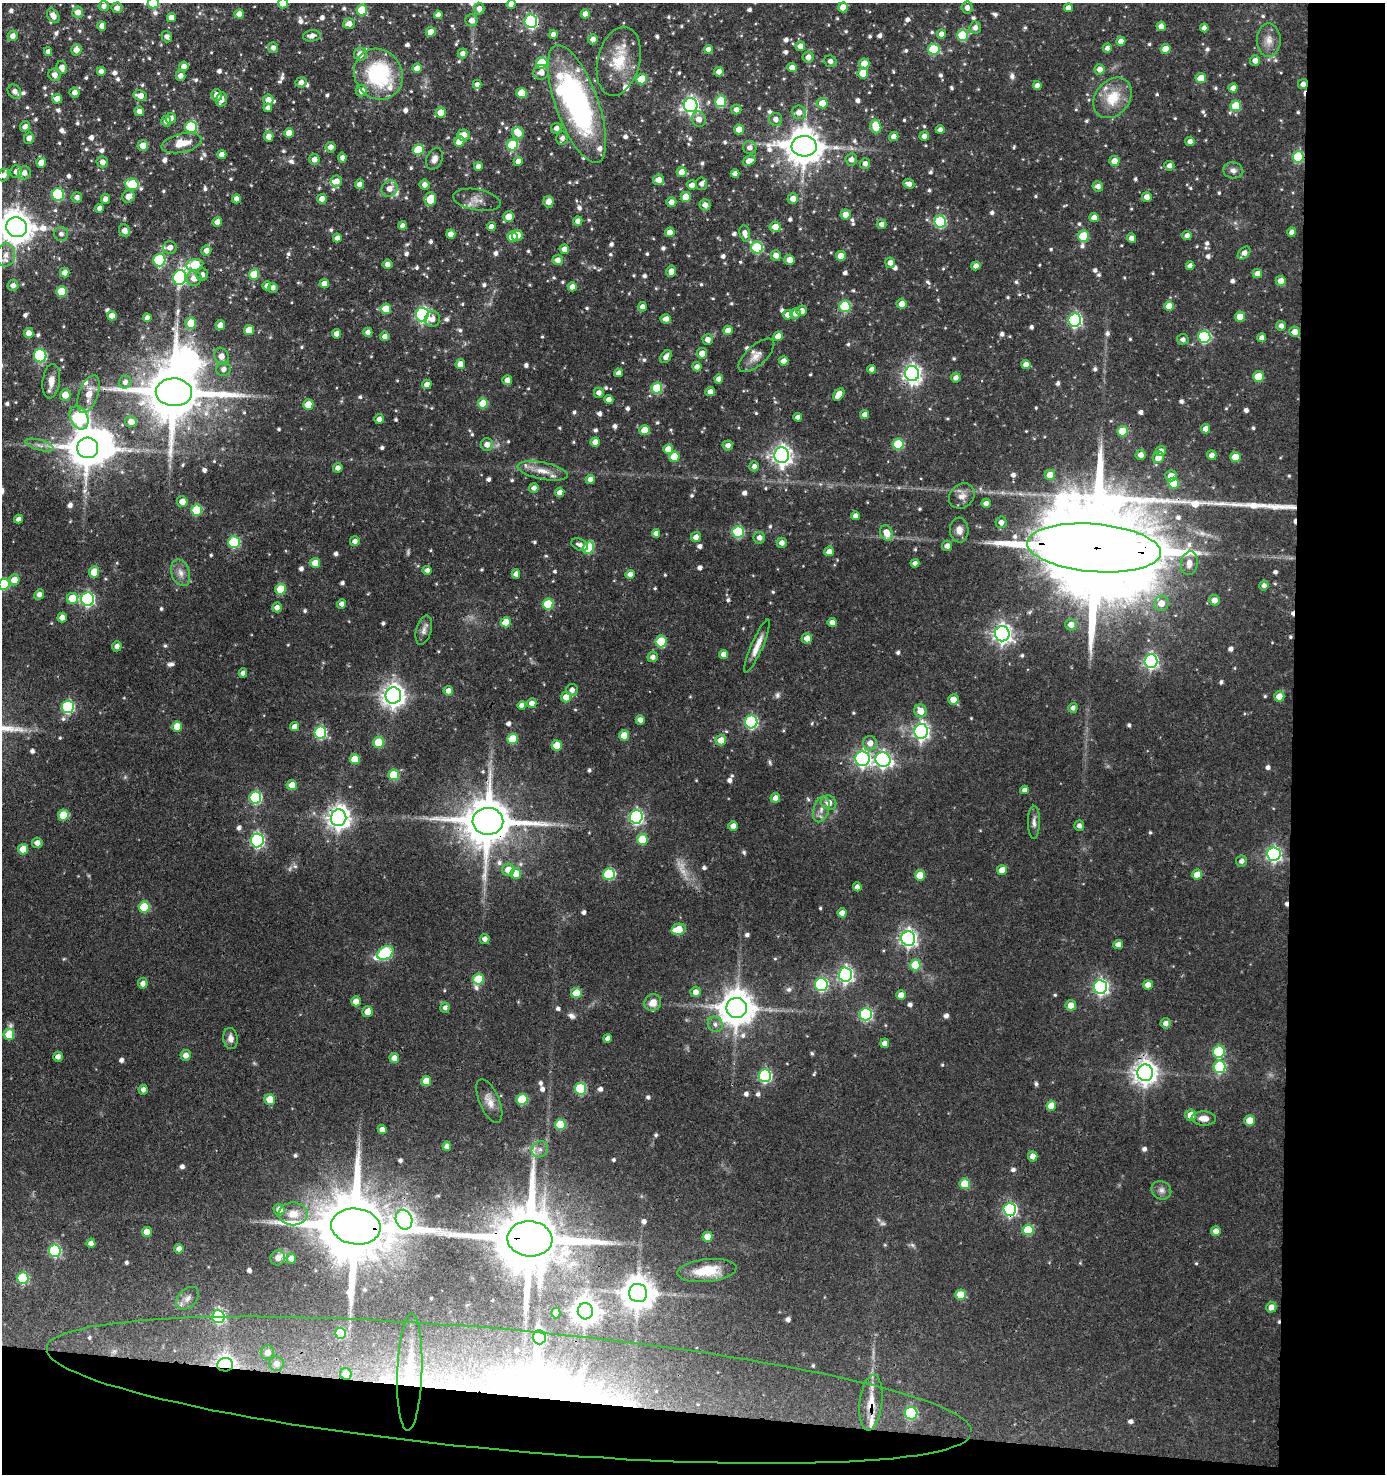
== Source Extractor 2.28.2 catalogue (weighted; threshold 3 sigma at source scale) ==
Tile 9 of 3 x 3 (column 3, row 3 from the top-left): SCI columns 2955-4337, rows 1-1472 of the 4440 x 4417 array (HDU 1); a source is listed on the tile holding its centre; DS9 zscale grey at full resolution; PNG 1387 x 1476 px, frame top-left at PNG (2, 3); each listed source drawn as its Kron ellipse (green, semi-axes under 4 px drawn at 4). Shown black and unused: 11% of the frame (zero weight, under 3 of 4 exposures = <1% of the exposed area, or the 3 px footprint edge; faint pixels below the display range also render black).
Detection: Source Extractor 2.28.2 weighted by HDU 2 'WHT'; one run over the whole footprint, this tile lists its part. Background 0.102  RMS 0.0042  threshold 0.0191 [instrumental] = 3 sigma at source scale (4.5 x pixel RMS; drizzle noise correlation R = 1.50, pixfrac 1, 0.05/0.05 arcsec/px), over >= 5 px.
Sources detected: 909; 3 too faint to see at this stretch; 7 inside a brighter object's white glare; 4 cosmic-ray / hot-pixel residue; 1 long thin detection or spike segment (spike, bleed or trail) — neither listed nor drawn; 19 inside a brighter listed object's ellipse — not listed separately; of the other 875, all 500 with FLUX_AUTO >= 1.83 (the completeness limit of this list) listed and drawn (375 fainter detections not listed), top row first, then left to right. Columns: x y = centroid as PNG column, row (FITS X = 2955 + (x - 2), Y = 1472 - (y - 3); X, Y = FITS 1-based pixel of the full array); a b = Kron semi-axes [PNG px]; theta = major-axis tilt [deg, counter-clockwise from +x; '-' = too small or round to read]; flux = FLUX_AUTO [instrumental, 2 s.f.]
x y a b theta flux
153 3 5 5 - 22
283 3 5 5 - 5.6
511 4 5 4 - 2.9
104 6 5 5 - 2.2
843 7 5 5 - 5.6
967 7 6 5 - 2.6
117 8 5 5 - 2.4
1068 8 4 4 - 2.7
479 9 6 5 - 2.7
362 10 5 5 - 15
78 12 5 5 - 3
239 14 5 4 - 3.3
585 14 4 4 - 3.5
438 15 4 4 - 2
53 16 8 5 -57 3.1
171 17 4 4 - 4
471 20 6 6 - 3
531 21 6 6 - 76
349 24 6 5 - 3.1
102 26 4 4 - 2.8
1161 26 4 4 - 3.8
975 28 6 5 - 2.6
1204 28 4 4 - 2.2
431 32 5 5 - 5.5
553 34 4 4 - 2.3
941 34 4 4 - 2.7
962 35 5 5 - 23
13 36 5 5 - 2.7
312 36 9 5 9 2.5
167 37 6 5 - 2
593 39 5 4 - 2.6
1269 40 17 12 -90 4.5
1121 41 4 4 - 2.8
800 46 5 4 - 3.6
273 48 5 5 - 2.2
1107 48 4 4 - 1.9
708 49 4 4 - 2.4
934 49 6 5 - 25
1165 49 5 5 - 6.8
76 50 6 5 - 3.3
48 52 4 4 - 2.3
463 53 5 5 - 1.9
360 54 6 6 - 4.5
808 57 5 5 - 2.6
619 61 35 21 76 15
830 61 6 5 - 2.4
1255 61 5 5 - 2.8
542 63 5 5 - 21
864 64 5 5 - 8
184 66 5 4 - 3.2
62 68 7 5 -76 3.2
417 68 4 4 - 4
792 68 5 4 - 4.1
1100 69 5 5 - 3.2
101 71 4 4 - 2.2
541 72 8 7 - 3.1
719 72 5 4 - 3.3
863 73 5 5 - 7.6
378 74 26 23 -59 42
55 75 6 6 - 3
181 76 5 5 - 2.5
1201 78 5 5 - 6.7
642 79 5 5 - 16
301 82 5 5 - 2.2
477 84 4 4 - 2.2
1303 84 5 5 - 2.3
1037 85 4 4 - 2.5
1233 88 4 4 - 3.2
14 91 7 6 - 2.1
361 91 6 5 - 3.5
75 92 5 5 - 2.5
522 93 5 5 - 12
217 95 6 5 - 3.5
140 96 7 5 -9 3.9
1113 98 22 17 52 13
57 99 5 5 - 3.9
221 99 7 5 72 3.3
268 100 5 5 - 3
721 101 5 5 - 25
822 103 5 5 - 6.5
577 104 62 21 -70 110
691 105 7 7 - 150
1236 106 5 5 - 15
268 108 4 4 - 1.9
736 109 5 5 - 2.5
139 111 5 4 - 2.5
441 112 5 5 - 6.1
799 112 7 7 - 3.8
171 118 5 5 - 2.7
699 119 8 7 - 3.5
776 119 6 6 - 2.5
166 121 5 5 - 2.5
25 126 5 5 - 2.1
876 126 7 5 -75 11
191 127 6 6 - 40
556 128 5 5 - 2.2
739 129 5 5 - 5.6
940 130 4 4 - 2.1
289 133 5 4 - 4.7
518 133 6 6 - 5.3
464 135 6 5 - 3.4
894 136 5 4 - 3.1
924 136 5 5 - 2.5
269 137 5 4 - 3.3
29 138 5 5 - 2.4
562 138 6 6 - 2.2
459 141 5 5 - 6.3
1190 141 5 4 - 2.3
182 143 20 9 12 9
143 145 5 5 - 4.9
512 145 6 5 - 25
804 146 12 10 -3 1100
330 147 5 5 - 2.7
750 148 7 6 - 2.3
418 150 5 5 - 17
222 155 4 4 - 3.1
1298 157 5 5 - 29
342 158 5 4 - 2
314 159 5 5 - 2.9
434 159 11 8 65 2.4
851 159 6 5 - 2.6
518 161 5 4 - 3.5
749 161 6 5 - 3.9
1114 161 5 5 - 4.5
102 162 6 5 - 2.7
41 163 5 5 - 5.6
865 164 5 5 - 2.1
478 166 4 4 - 2.8
1169 166 5 4 - 2.2
1233 170 10 8 -12 2.2
16 172 6 6 - 2.2
682 172 5 5 - 4.7
24 173 6 6 - 2.5
735 174 4 4 - 2.2
4 175 6 5 - 2.4
659 180 5 5 - 3.9
336 181 5 5 - 3.3
132 184 7 5 -15 24
359 184 5 4 - 2.6
701 184 6 5 - 2
909 184 6 4 -23 2.5
425 185 5 5 - 2.5
692 185 5 4 - 2.8
1098 186 5 5 - 2.3
389 189 8 7 - 3.8
58 194 6 6 - 39
128 196 6 6 - 3.9
77 197 5 5 - 2
686 197 5 5 - 8.3
1147 197 5 5 - 2.7
105 199 5 4 - 3.3
236 199 4 4 - 2.8
322 199 5 4 - 3.1
430 199 7 6 - 11
793 199 5 5 - 3.3
477 200 24 10 -10 4.6
549 202 6 5 - 3.1
671 202 5 5 - 3.1
705 205 6 5 - 2.6
100 208 4 4 - 2.6
845 214 5 5 - 4.4
508 217 5 5 - 5.6
1094 218 5 4 - 3.4
578 221 5 4 - 2.5
940 221 6 6 - 40
217 222 5 5 - 4.2
881 224 5 4 - 2.2
402 225 4 4 - 2.1
17 227 10 10 - 840
491 227 4 4 - 2.8
775 227 5 5 - 4.9
124 231 6 5 - 3.5
670 232 5 4 - 4.6
1292 232 5 4 - 2.5
745 233 8 5 -77 2.9
61 234 7 7 - 2
451 234 4 4 - 4.4
517 235 5 5 - 4.1
1187 235 4 4 - 2.1
1083 236 5 5 - 19
512 237 5 5 - 11
337 238 4 4 - 2.4
1131 238 4 4 - 2.8
170 248 6 6 - 3.2
757 248 6 6 - 37
564 249 5 4 - 3.6
206 251 5 5 - 3
1244 253 7 5 45 3.2
6 255 11 9 83 4.1
776 255 5 5 - 3
841 256 5 5 - 6.3
159 260 6 6 - 40
558 260 5 5 - 2.7
790 260 5 5 - 4
890 263 5 5 - 2.4
387 264 5 5 - 2.5
195 265 8 6 14 16
976 266 4 4 - 2.4
1190 266 4 4 - 2.3
671 271 6 4 74 3.5
65 272 5 5 - 3.2
254 274 5 5 - 15
1257 274 5 4 - 3.8
202 275 6 6 - 2.2
180 277 7 6 - 85
194 278 7 7 - 4
1281 281 5 5 - 4.4
324 284 4 4 - 3.7
13 285 5 5 - 2.2
267 286 4 4 - 2.2
572 287 4 4 - 3.3
273 288 5 5 - 1.9
62 291 5 5 - 15
901 304 5 5 - 4.2
845 306 6 5 - 30
1169 306 5 5 - 6.4
642 307 5 4 - 2.1
386 309 5 5 - 7.9
802 311 5 5 - 3.4
795 313 5 5 - 2.9
422 314 7 6 - 94
788 315 5 4 - 3.6
112 316 5 4 - 3.9
1240 317 5 5 - 7.2
147 318 4 4 - 2.5
433 319 8 7 - 2.6
666 319 5 4 - 2.8
1075 320 6 6 - 85
191 323 6 5 - 8.9
220 325 5 4 - 3.6
1281 326 5 5 - 2.2
249 330 5 5 - 7
728 330 4 4 - 4.2
368 332 4 4 - 2.6
1295 332 5 5 - 4
29 333 5 5 - 3.9
337 334 4 4 - 3.6
385 336 5 4 - 2.4
778 336 5 4 - 4.5
1204 337 6 6 - 46
1262 338 4 4 - 2
1183 339 6 5 - 1.9
708 340 5 5 - 2.7
702 353 5 5 - 3.8
756 355 22 10 43 4.2
40 356 6 6 - 45
221 356 9 7 -71 4.5
666 357 7 5 55 3.1
784 361 5 4 - 3.3
460 364 5 5 - 4.5
1026 364 4 4 - 3.2
697 367 4 4 - 2.4
223 369 7 7 - 2.7
872 369 4 4 - 2.4
619 373 4 4 - 2.3
912 374 7 7 - 210
1258 377 5 5 - 12
956 378 5 5 - 2
719 379 4 4 - 3.4
507 380 5 5 - 2.8
51 381 17 8 83 4.8
125 382 6 6 - 1.9
427 384 5 4 - 2.6
657 388 5 5 - 23
174 392 18 14 -2 3300
710 392 5 4 - 2.5
599 393 5 5 - 2.3
88 394 20 9 69 7.5
839 394 7 4 53 6.8
65 395 6 5 - 6.4
609 399 5 4 - 2.4
483 403 5 5 - 10
308 405 5 5 - 8.4
865 414 4 4 - 3.7
798 417 4 4 - 2.4
79 418 12 8 -66 66
379 419 5 5 - 2.4
131 422 6 5 - 4.5
1206 429 4 4 - 3.8
645 430 5 5 - 8.1
1122 431 5 5 - 13
595 442 5 4 - 4.1
898 444 5 5 - 24
40 445 15 5 -16 2.4
487 445 6 6 - 3
728 445 5 5 - 2.2
88 448 10 10 - 1300
668 449 5 5 - 6
1161 451 5 5 - 3
782 455 8 7 - 240
1141 455 5 5 - 3.1
1212 455 5 4 - 2.8
674 457 5 5 - 11
1158 457 6 5 - 4.4
1235 457 5 5 - 6.8
754 466 5 5 - 2.1
338 468 5 4 - 2.5
543 471 26 8 -11 5.6
1050 475 5 5 - 6.4
1171 476 5 5 - 4.7
590 479 4 4 - 3.1
1174 483 5 5 - 11
534 488 5 4 - 2.1
560 492 5 4 - 3.3
962 496 14 11 43 3.7
182 502 5 5 - 4.1
986 503 5 4 - 2
197 510 5 5 - 24
856 516 4 4 - 2.8
19 519 4 4 - 2.2
1001 522 6 5 - 2.4
959 530 12 9 -86 3.5
738 532 6 5 - 34
656 533 4 4 - 2.4
887 533 8 6 -66 5.9
696 537 5 5 - 2.8
759 538 6 5 - 2.7
355 541 5 5 - 2.3
234 542 6 5 - 33
782 543 5 5 - 2.6
580 545 9 5 -23 2
947 546 5 5 - 2.4
588 548 6 5 - 22
1094 548 67 24 -5 21000
829 551 5 5 - 2.8
315 563 5 5 - 5.7
915 563 4 4 - 2
1189 563 12 8 81 3.4
427 570 4 4 - 1.8
94 572 6 5 - 7.9
181 573 14 9 -72 3.4
516 574 4 4 - 2.7
630 574 4 4 - 2.4
14 580 5 5 - 5
4 584 6 5 - 26
1264 585 5 4 - 2
281 589 5 5 - 13
39 595 6 4 64 2.5
72 598 5 5 - 10
87 599 6 6 - 79
1214 600 5 5 - 3.4
1161 603 7 7 - 5
342 604 4 4 - 2.1
548 604 5 5 - 17
277 607 5 5 - 2.4
62 617 5 4 - 3.2
506 622 5 5 - 9.2
832 622 4 4 - 3
1071 625 6 6 - 3.9
424 630 15 7 74 2.3
1002 634 7 7 - 210
807 638 5 5 - 3.9
661 641 6 5 - 18
117 646 5 4 - 2.4
757 646 28 5 67 5
724 654 4 4 - 3.6
653 657 5 5 - 2.1
1151 661 7 6 - 110
243 673 4 4 - 2
572 690 6 6 - 2.4
448 691 5 4 - 2.5
393 695 8 8 - 360
1279 696 5 5 - 4.8
566 697 5 5 - 5.3
953 699 5 5 - 5.1
532 703 5 4 - 3
522 705 4 4 - 2.3
68 707 6 6 - 52
1073 708 5 4 - 1.8
920 711 6 6 - 5.5
640 720 5 4 - 2.7
751 722 6 6 - 62
177 727 5 5 - 6.5
295 727 4 4 - 3.6
921 731 7 7 - 150
320 732 6 6 - 46
624 735 5 5 - 9.2
513 739 5 5 - 14
721 740 5 5 - 5.3
379 742 5 5 - 16
870 743 7 7 - 3.7
557 746 5 5 - 9.8
355 759 5 5 - 11
862 759 7 7 - 130
883 760 8 7 - 130
394 775 5 5 - 19
292 785 5 5 - 5.8
1024 790 4 4 - 2
255 798 6 6 - 50
775 798 5 4 - 3.7
829 803 8 7 - 3.9
821 809 13 7 73 3.2
63 815 5 5 - 12
636 817 7 6 - 92
339 818 8 7 - 350
488 821 15 13 -2 2300
1034 822 16 6 90 2.2
733 826 5 5 - 2.9
1079 826 5 5 - 1.9
642 839 5 5 - 14
257 840 7 6 - 87
37 843 5 5 - 2.7
23 849 5 5 - 7.1
1274 854 7 6 - 100
1242 861 5 5 - 1.9
508 870 6 6 - 5.5
1002 870 5 5 - 6.5
516 873 5 5 - 7.3
609 874 6 5 - 35
920 875 5 5 - 9.7
1197 875 5 5 - 6.2
857 887 4 4 - 2.3
144 907 5 5 - 19
842 913 4 4 - 2.8
678 929 7 5 14 9.9
908 938 7 7 - 160
485 939 5 5 - 2.2
1118 945 5 4 - 3.1
385 953 9 6 29 38
915 965 5 5 - 16
845 975 7 6 - 130
478 979 5 5 - 14
143 983 5 5 - 2.6
821 985 6 6 - 65
1148 985 5 4 - 4.2
1100 987 7 6 - 120
696 992 5 5 - 3
576 993 5 5 - 10
901 995 5 5 - 3.8
356 1001 5 5 - 3.8
653 1003 9 8 - 4.7
1071 1005 5 5 - 4.4
445 1008 5 5 - 1.8
737 1008 10 10 - 1100
367 1012 5 5 - 4.6
866 1014 6 6 - 63
1166 1023 5 5 - 2.6
715 1024 8 7 - 2
9 1034 5 5 - 12
230 1038 10 7 -82 2.6
608 1038 4 4 - 2.1
885 1043 4 4 - 3.3
1219 1052 6 6 - 31
186 1055 5 5 - 2.9
58 1057 5 5 - 2.2
394 1058 5 5 - 3.4
1219 1067 6 6 - 36
1145 1073 8 8 - 400
765 1076 6 6 - 72
426 1081 5 5 - 8
580 1089 6 5 - 31
143 1090 5 4 - 2.1
522 1099 5 5 - 23
270 1100 5 5 - 6.7
489 1101 23 10 -67 4.6
1051 1106 5 5 - 6.4
1191 1115 5 5 - 7.3
1204 1118 12 7 -4 4
1250 1121 5 5 - 9.7
560 1124 5 5 - 18
382 1129 5 4 - 2.8
447 1146 4 4 - 2.8
540 1149 8 7 - 2.1
1033 1156 5 5 - 3.2
965 1184 5 5 - 13
1161 1190 10 9 - 2.4
1010 1209 6 6 - 79
279 1210 6 5 - 3.8
293 1214 14 11 0 5.2
404 1220 10 8 -70 180
356 1226 25 18 -7 6400
1028 1230 5 5 - 19
1216 1231 5 4 - 3.4
147 1232 5 5 - 4.8
708 1237 5 5 - 6.6
530 1239 22 17 -5 5300
91 1243 4 4 - 2.9
179 1249 5 4 - 2.5
55 1251 6 6 - 46
278 1258 7 7 - 2.5
291 1258 5 5 - 2.6
707 1271 30 11 6 13
23 1278 6 5 - 30
638 1293 9 9 - 870
960 1295 5 5 - 9
187 1298 13 9 46 2.9
1271 1307 5 5 - 2.9
585 1311 8 7 - 490
556 1313 5 4 - 3.9
218 1317 6 6 - 49
340 1333 5 5 - 20
539 1337 7 6 - 67
267 1352 7 6 - 3.6
276 1364 7 7 - 3.3
225 1365 8 6 4 210
410 1372 59 12 88 18
346 1374 6 5 - 5.2
509 1390 465 60 -5 400
871 1403 28 11 84 10
911 1413 6 6 - 38
Overlapping masked pixels (flux is a lower limit): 17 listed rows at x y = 531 21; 1303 84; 1298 157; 705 205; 912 374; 174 392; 1094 548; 488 821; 1145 1073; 1010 1209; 356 1226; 530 1239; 225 1365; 410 1372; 346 1374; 509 1390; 871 1403
Isophote crosses this tile's border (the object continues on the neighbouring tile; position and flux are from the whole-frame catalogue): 8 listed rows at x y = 153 3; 283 3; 511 4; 1068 8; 4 175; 17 227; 6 255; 4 584